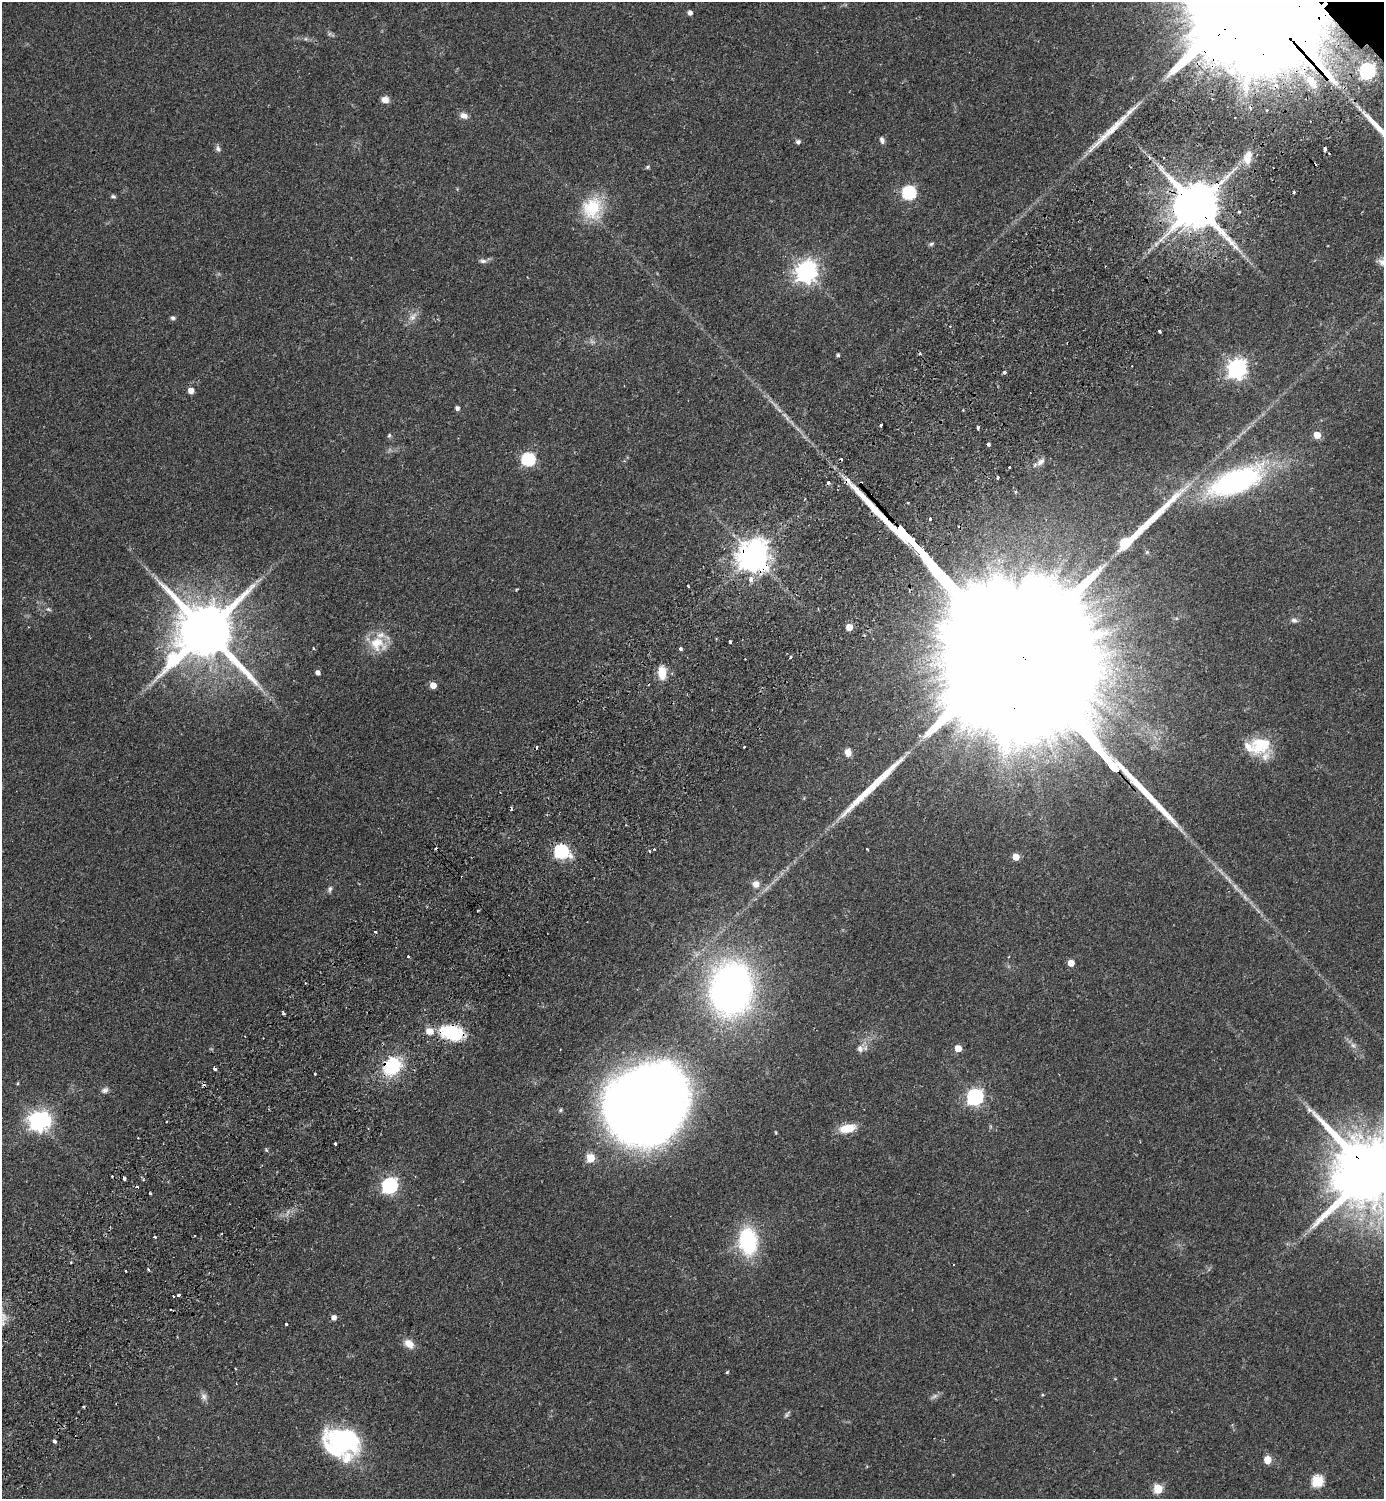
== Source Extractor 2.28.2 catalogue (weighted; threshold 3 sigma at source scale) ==
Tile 7 of 4 x 4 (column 3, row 2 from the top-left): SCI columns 3105-4486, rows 3037-4533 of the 6069 x 6073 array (HDU 1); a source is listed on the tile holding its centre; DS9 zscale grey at full resolution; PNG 1386 x 1501 px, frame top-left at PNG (2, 2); no overlay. Shown black and unused: <1% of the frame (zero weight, under 2 of 3 exposures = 3% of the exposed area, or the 3 px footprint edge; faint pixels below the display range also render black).
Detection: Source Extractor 2.28.2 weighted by HDU 2 'WHT'; one run over the whole footprint, this tile lists its part. Background 0.142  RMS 0.0068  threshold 0.0305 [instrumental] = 3 sigma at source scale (4.5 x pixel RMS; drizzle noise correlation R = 1.50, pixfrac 1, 0.05/0.05 arcsec/px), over >= 5 px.
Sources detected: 143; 2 too faint to see at this stretch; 3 inside a brighter object's white glare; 18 cosmic-ray / hot-pixel residue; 4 long thin detections or spike segments (spike, bleed or trail) — not listed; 6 inside a brighter listed object's ellipse — not listed separately; the other 110 listed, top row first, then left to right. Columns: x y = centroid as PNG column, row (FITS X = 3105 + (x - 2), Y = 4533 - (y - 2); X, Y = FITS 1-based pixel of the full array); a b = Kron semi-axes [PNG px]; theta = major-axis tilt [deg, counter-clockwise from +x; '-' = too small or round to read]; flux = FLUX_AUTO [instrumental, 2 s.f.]
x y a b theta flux
1258 4 70 30 -48 51000
690 13 5 4 - 3
1367 71 6 6 - 150
385 100 9 7 -4 4.1
1267 110 3 3 - 1.1
464 116 11 8 -18 3.5
882 140 8 5 -74 2.2
798 142 5 5 - 2.1
218 148 9 6 -79 1.9
1325 149 4 4 - 3.5
1164 157 2 2 - 0.67
1248 157 17 9 80 7.6
647 167 7 4 28 0.97
909 193 6 6 - 91
113 196 6 5 - 1.1
1196 206 15 12 -48 3700
592 208 30 25 79 29
1239 212 3 3 - 1.7
931 244 7 5 20 1.2
483 261 10 5 -1 2.2
806 272 8 8 - 460
173 318 7 5 -8 1.3
1160 331 3 3 - 1
838 355 4 4 - 0.98
1237 369 7 7 - 310
1004 372 3 3 - 5
191 391 5 5 - 5.3
457 408 4 4 - 2.2
881 425 3 3 - 2.1
978 428 3 3 - 1.4
389 435 6 4 47 1
1317 435 5 5 - 9.5
988 444 3 3 - 2
528 459 6 6 - 85
1041 462 12 8 41 4
1009 467 3 2 - 0.87
998 477 3 3 - 0.96
1236 481 72 29 22 120
861 483 3 3 - 1.1
930 519 3 3 - 2
1126 543 22 12 41 17
753 555 9 9 - 1200
751 579 7 5 84 3.4
688 586 3 2 - 1.6
48 609 7 4 -30 1.2
1294 620 8 6 -14 2
849 627 5 5 - 8.2
206 631 20 14 -47 5500
730 641 3 3 - 4
377 644 25 19 -31 16
314 648 4 3 - 0.76
680 648 4 3 - 1.6
790 657 3 3 - 1.6
173 659 19 8 50 63
318 673 4 4 - 2.9
662 673 14 8 -86 11
433 685 5 5 - 7.3
1261 745 29 22 15 23
744 747 3 2 - 1
848 753 7 6 - 6
654 849 3 3 - 0.72
649 851 3 2 - 0.79
561 852 7 6 - 110
1016 857 5 5 - 10
756 884 8 8 - 4.6
330 889 9 5 72 1.6
375 932 3 2 - 0.62
408 956 3 3 - 1.1
1071 963 5 5 - 7.9
731 989 36 28 84 370
283 1013 3 3 - 1.4
451 1033 26 16 -16 34
958 1048 5 5 - 9.2
860 1049 10 9 - 3.4
393 1061 7 5 -50 80
315 1074 3 3 - 2.4
18 1083 5 3 - 0.68
105 1090 10 7 25 2.4
975 1097 7 7 - 190
647 1105 70 60 44 880
560 1110 5 5 - 1
1309 1110 8 6 -43 2.2
38 1121 7 7 - 350
847 1128 18 9 12 13
775 1132 5 3 - 0.57
335 1144 3 3 - 2.4
590 1158 5 5 - 22
1369 1171 25 18 -48 8400
390 1186 7 6 - 170
150 1193 3 3 - 1.5
155 1237 3 3 - 1.2
748 1241 30 19 -83 54
148 1269 4 3 - 0.83
126 1271 3 2 - 0.58
178 1295 3 3 - 3.1
173 1296 2 2 - 0.52
334 1318 5 5 - 3.3
286 1324 3 3 - 1.1
409 1344 13 9 -38 6.6
235 1368 3 2 - 0.52
727 1372 5 3 - 0.68
236 1384 3 2 - 0.44
1042 1395 5 4 - 0.68
204 1397 11 7 -67 2.9
787 1414 10 4 55 1.3
343 1440 40 26 -13 81
54 1441 4 3 - 3.2
1267 1460 5 5 - 13
1317 1481 6 6 - 55
1158 1489 5 5 - 28
Overlapping masked pixels (flux is a lower limit): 9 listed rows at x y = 1258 4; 1325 149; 1196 206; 861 483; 753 555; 561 852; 451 1033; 393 1061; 1369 1171
Isophote crosses this tile's border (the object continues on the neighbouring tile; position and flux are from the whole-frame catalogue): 2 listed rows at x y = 1258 4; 1369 1171